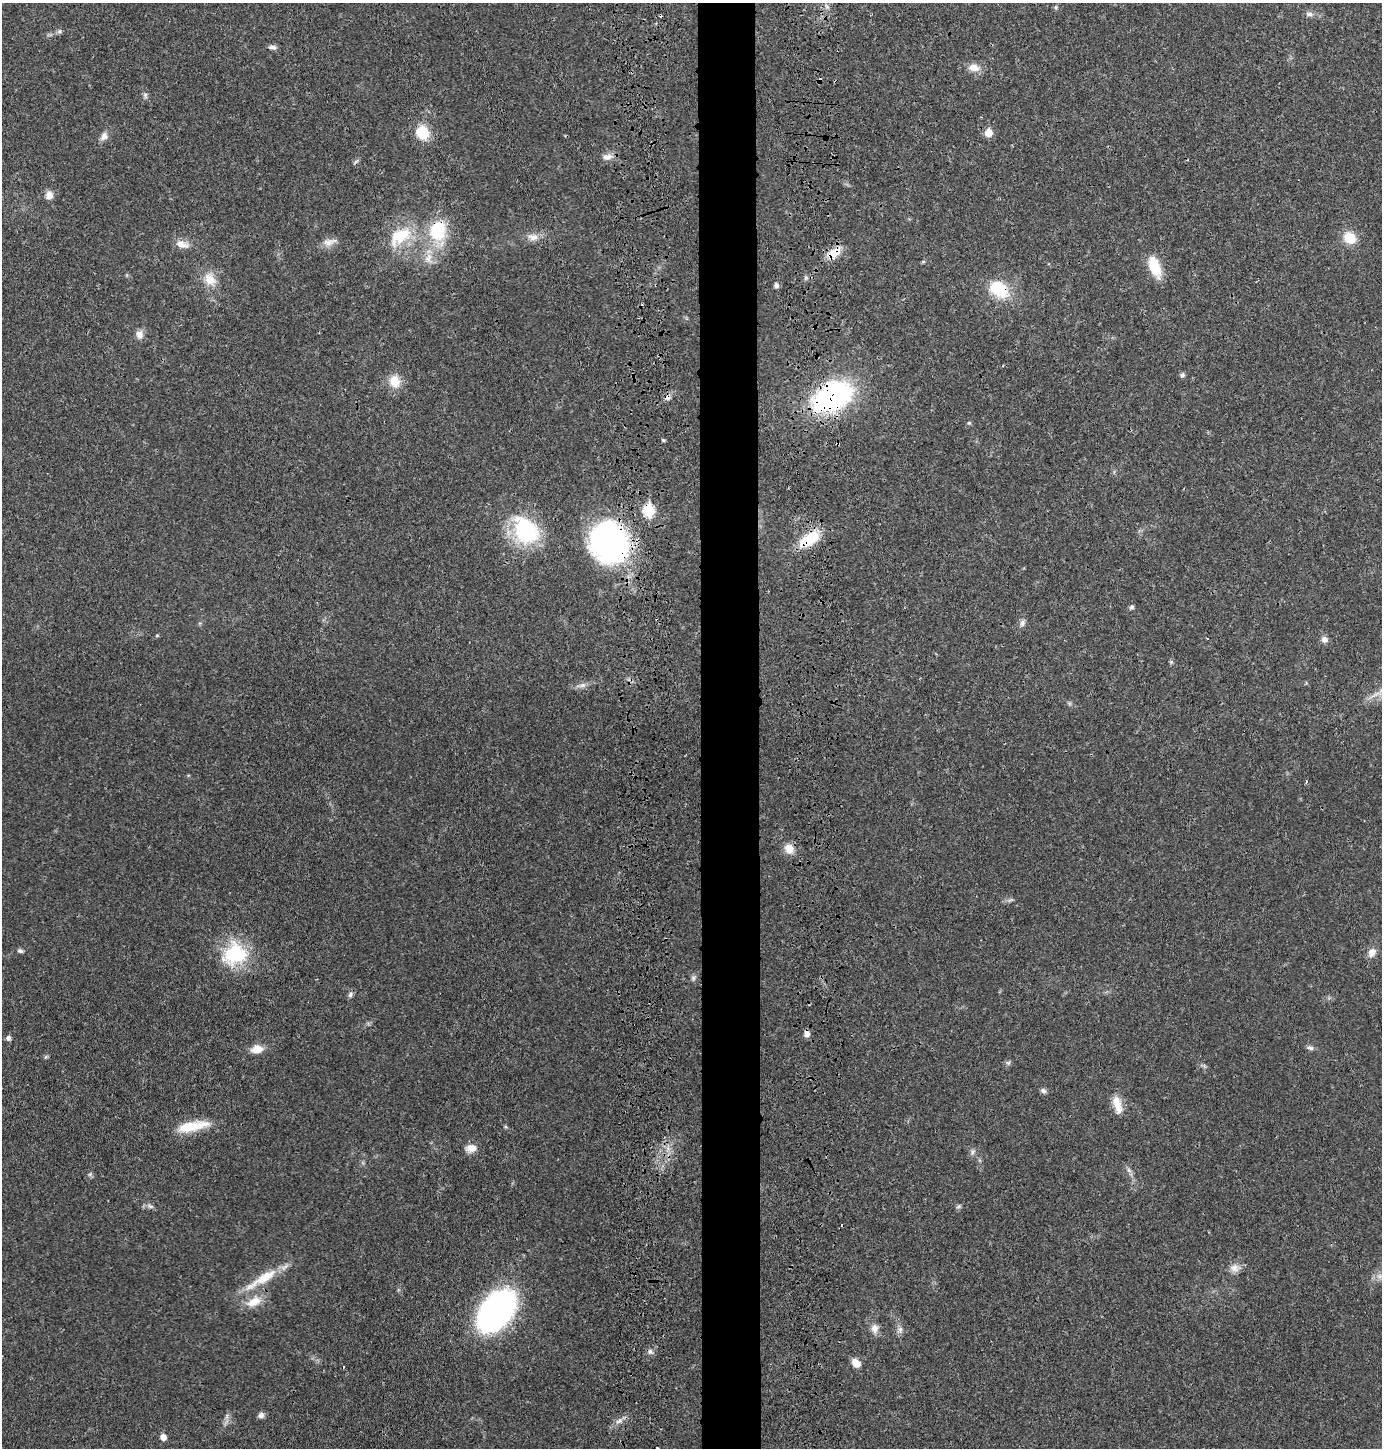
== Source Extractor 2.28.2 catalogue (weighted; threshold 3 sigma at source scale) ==
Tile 5 of 3 x 3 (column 2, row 2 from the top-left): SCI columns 1569-2948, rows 1521-2966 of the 4555 x 4451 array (HDU 1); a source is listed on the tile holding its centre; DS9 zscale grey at full resolution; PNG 1384 x 1450 px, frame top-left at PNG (2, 3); no overlay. Shown black and unused: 4% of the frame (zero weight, under 3 of 4 exposures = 7% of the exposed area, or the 3 px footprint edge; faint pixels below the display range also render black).
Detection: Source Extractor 2.28.2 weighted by HDU 2 'WHT'; one run over the whole footprint, this tile lists its part. Background 0.0264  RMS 0.0028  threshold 0.0127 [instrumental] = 3 sigma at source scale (4.5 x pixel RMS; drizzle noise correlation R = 1.50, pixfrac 1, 0.05/0.05 arcsec/px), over >= 5 px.
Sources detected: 84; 1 too faint to see at this stretch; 3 cosmic-ray / hot-pixel residue — not listed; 1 inside a brighter listed object's ellipse — not listed separately; the other 79 listed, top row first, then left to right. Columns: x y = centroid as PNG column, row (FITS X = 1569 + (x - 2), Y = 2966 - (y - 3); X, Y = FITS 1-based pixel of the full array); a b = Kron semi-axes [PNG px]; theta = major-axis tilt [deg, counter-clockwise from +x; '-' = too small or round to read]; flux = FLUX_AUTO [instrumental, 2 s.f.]
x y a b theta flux
826 6 7 4 -71 0.58
1056 7 7 4 90 0.4
1309 14 12 6 0 1.1
59 31 8 6 1 0.62
272 47 11 5 -4 0.95
974 68 14 9 -11 2.8
820 80 6 4 88 0.57
145 95 9 4 -90 0.65
423 133 13 11 -60 8.9
988 133 8 8 - 3.1
104 136 12 9 55 1.6
607 157 15 8 9 1.9
356 162 9 3 45 0.48
49 195 10 9 - 1.9
438 231 29 23 79 14
398 237 31 24 69 11
533 237 16 10 -2 2.4
1350 238 14 12 -43 5.4
329 242 19 9 16 2.3
182 244 17 9 -12 2.8
834 253 20 11 39 4.5
428 258 15 10 84 2.9
923 262 6 4 1 0.33
1155 267 25 11 -70 7.6
210 279 18 14 -55 4.6
776 285 7 6 - 0.78
999 289 24 17 -36 12
139 334 11 9 -81 1.8
1182 375 7 5 62 0.62
395 381 15 12 -80 4.7
667 397 8 7 - 1.2
832 397 29 18 28 82
969 423 5 4 - 0.35
663 440 5 4 - 0.34
837 444 4 3 - 0.35
648 510 7 6 - 22
525 530 29 23 -53 27
809 539 26 12 34 11
609 542 38 35 -66 74
1132 607 6 5 - 0.52
1022 623 10 6 70 1.1
157 635 5 3 - 0.29
1207 638 3 2 - 0.17
1324 639 9 8 - 1.2
1171 662 6 5 - 0.4
582 685 11 6 17 1.2
1306 781 4 3 - 0.39
789 849 12 10 -65 3.1
20 951 7 5 -18 0.63
1372 952 12 9 57 2.1
235 954 31 28 27 18
693 978 7 6 - 0.66
350 995 8 6 61 0.77
806 1034 7 6 - 1.7
8 1038 5 5 - 1.1
1310 1047 10 6 -17 0.89
257 1049 12 9 8 3.6
1008 1063 6 6 - 0.56
1043 1091 8 6 -15 0.74
1117 1105 25 10 -75 3.9
192 1126 40 11 11 8.3
471 1148 14 10 8 2.3
973 1152 8 5 83 0.77
1129 1170 8 4 -53 0.76
90 1174 7 4 18 0.47
150 1206 10 5 -23 0.87
958 1206 7 4 44 0.51
1234 1268 13 10 -20 2.1
262 1279 54 11 31 8.6
254 1302 23 12 28 4.6
496 1311 38 24 51 93
875 1328 12 9 -84 1.9
900 1330 11 7 66 1.2
650 1351 7 6 - 0.81
856 1363 10 7 -44 2.8
261 1415 8 6 77 1.1
227 1416 7 4 72 0.69
619 1421 11 5 26 1.2
163 1437 5 5 - 2.3
Overlapping masked pixels (flux is a lower limit): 12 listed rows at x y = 820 80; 438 231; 834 253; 999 289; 667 397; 832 397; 837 444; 648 510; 809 539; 609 542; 806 1034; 262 1279